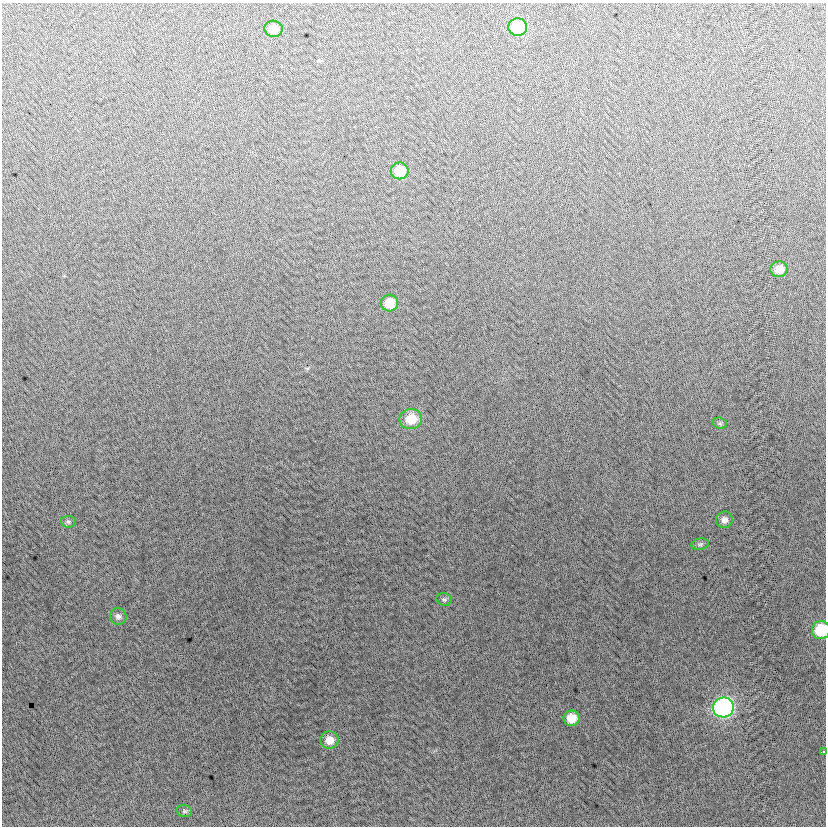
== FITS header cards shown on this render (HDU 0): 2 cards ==
NAXIS1  =                  824
NAXIS2  =                  824

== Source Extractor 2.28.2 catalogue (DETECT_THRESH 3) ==
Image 824 x 824 px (HDU 0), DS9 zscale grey, 1 PNG px = 1 image px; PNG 828 x 828 px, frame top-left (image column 1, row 824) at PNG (2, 3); each listed source drawn as its Kron ellipse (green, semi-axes under 4 px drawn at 4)
Background -3.96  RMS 13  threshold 38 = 3 sigma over >= 5 px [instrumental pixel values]
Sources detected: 18; all 18 listed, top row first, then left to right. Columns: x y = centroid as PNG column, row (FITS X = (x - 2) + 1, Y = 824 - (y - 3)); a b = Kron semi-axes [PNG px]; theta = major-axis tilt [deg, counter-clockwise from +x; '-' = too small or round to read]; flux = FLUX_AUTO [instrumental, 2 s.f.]
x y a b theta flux
518 27 9 9 - 49000
273 29 9 8 - 10000
400 171 9 8 - 21000
779 269 8 8 - 11000
390 303 8 8 - 16000
411 419 11 10 - 20000
720 423 7 5 -20 1800
724 520 8 8 - 4300
68 522 7 5 -3 1900
700 544 9 5 8 1900
444 599 8 6 -24 1800
118 616 8 8 - 3400
821 630 9 9 - 35000
723 707 10 10 - 230000
572 718 8 7 - 15000
329 740 9 8 - 10000
823 751 3 3 - 2900
184 811 8 6 -15 1800
At the frame edge (FLAGS 8, measured only in part): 2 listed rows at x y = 821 630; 823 751